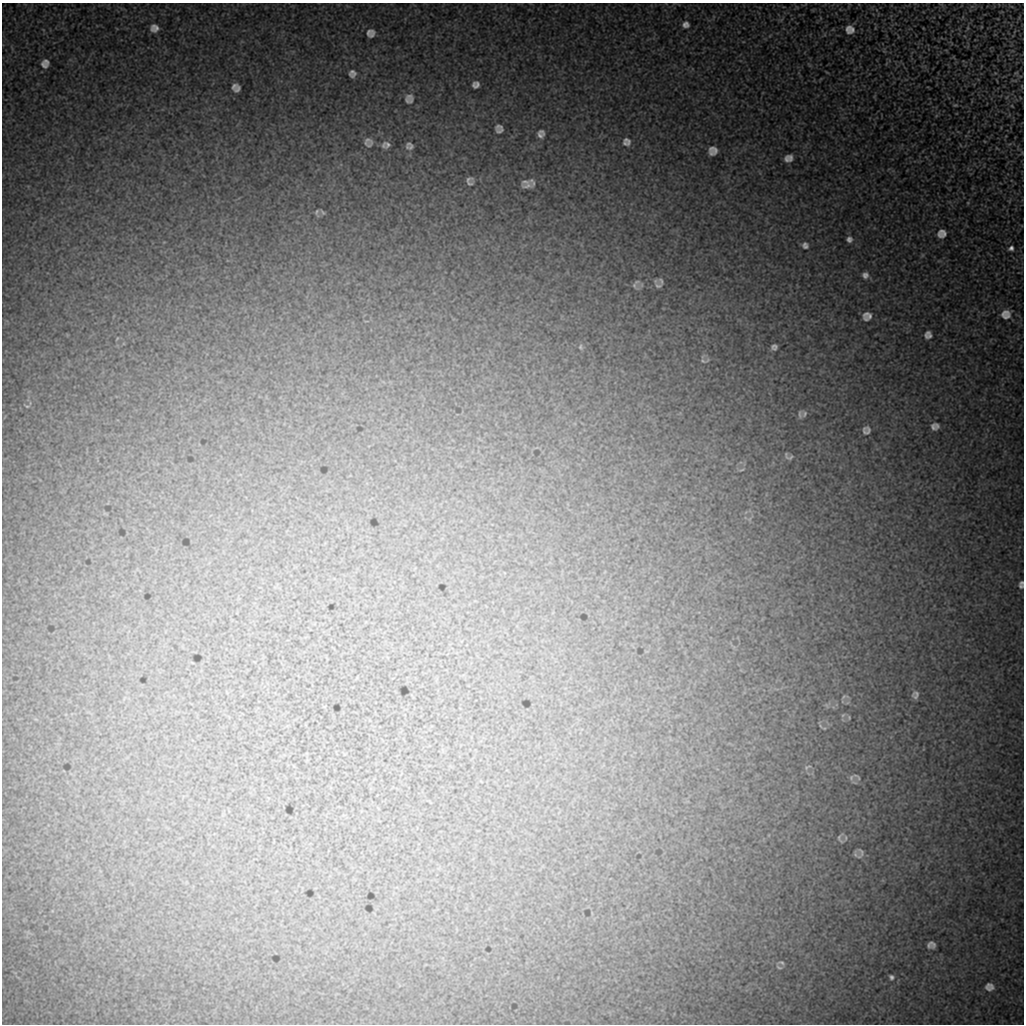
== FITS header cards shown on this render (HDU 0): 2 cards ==
NAXIS1  =                 1022 / length of data axis 1
NAXIS2  =                 1022 / length of data axis 2

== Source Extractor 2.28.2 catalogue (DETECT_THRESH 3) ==
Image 1022 x 1022 px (HDU 0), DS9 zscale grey, 1 PNG px = 1 image px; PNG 1026 x 1026 px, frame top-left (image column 1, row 1022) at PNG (2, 3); no overlay
Background 9190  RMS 48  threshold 143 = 3 sigma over >= 5 px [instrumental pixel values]
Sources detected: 71; all 71 listed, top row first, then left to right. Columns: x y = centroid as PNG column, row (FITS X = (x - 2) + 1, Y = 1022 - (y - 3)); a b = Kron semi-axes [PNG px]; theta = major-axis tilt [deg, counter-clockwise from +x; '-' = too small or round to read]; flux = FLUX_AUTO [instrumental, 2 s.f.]
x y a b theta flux
686 24 9 8 - 15000
154 28 8 8 - 20000
968 28 6 3 89 3400
850 29 10 9 - 24000
371 33 7 7 - 18000
46 61 7 4 -43 9600
44 65 8 5 -43 12000
352 73 8 8 - 15000
1016 73 6 3 19 2700
476 85 7 6 - 14000
234 86 7 4 49 9600
237 89 7 4 48 9700
409 96 11 6 -8 12000
408 101 14 9 -11 15000
955 105 5 3 - 3400
499 126 8 4 6 7800
500 131 7 5 0 8000
541 134 10 8 72 15000
627 141 8 4 -50 12000
368 142 12 11 - 19000
625 143 8 4 -40 6800
386 145 9 7 9 15000
409 146 8 7 - 12000
713 151 8 8 - 22000
790 158 7 4 -80 10000
787 159 8 6 -72 12000
468 179 16 7 4 11000
525 182 12 6 7 8800
532 182 11 7 -71 10000
469 184 7 4 8 5400
527 186 14 6 6 15000
317 212 9 5 88 6200
323 212 8 4 -49 5100
942 234 10 9 - 22000
849 239 7 7 - 12000
805 245 9 8 - 13000
1011 248 6 5 - 10000
865 275 8 8 - 14000
661 281 10 6 -73 7500
634 285 10 5 -65 8000
658 286 11 7 -4 11000
1006 314 11 11 - 27000
867 316 10 9 - 21000
928 335 8 7 - 16000
581 347 8 5 -78 6000
774 347 6 5 - 11000
703 361 10 6 -31 9400
27 406 6 4 -1 3900
800 414 11 5 88 8300
804 414 8 6 65 7700
937 426 7 4 -60 8300
933 427 9 6 -63 11000
866 430 8 8 - 14000
788 456 11 6 -30 10000
742 470 8 2 21 3600
1022 583 5 4 - 5900
1021 586 7 6 - 7600
915 695 9 7 69 13000
844 696 9 5 20 6600
849 717 6 5 - 4300
824 728 6 3 -17 2900
807 767 11 4 33 6200
857 777 13 4 -39 6400
851 778 8 6 88 8100
840 839 9 4 -67 6400
861 853 12 8 81 14000
931 945 8 7 - 15000
782 963 8 4 -22 5400
779 967 9 4 -24 5400
891 977 6 5 - 7900
989 987 9 7 -4 17000